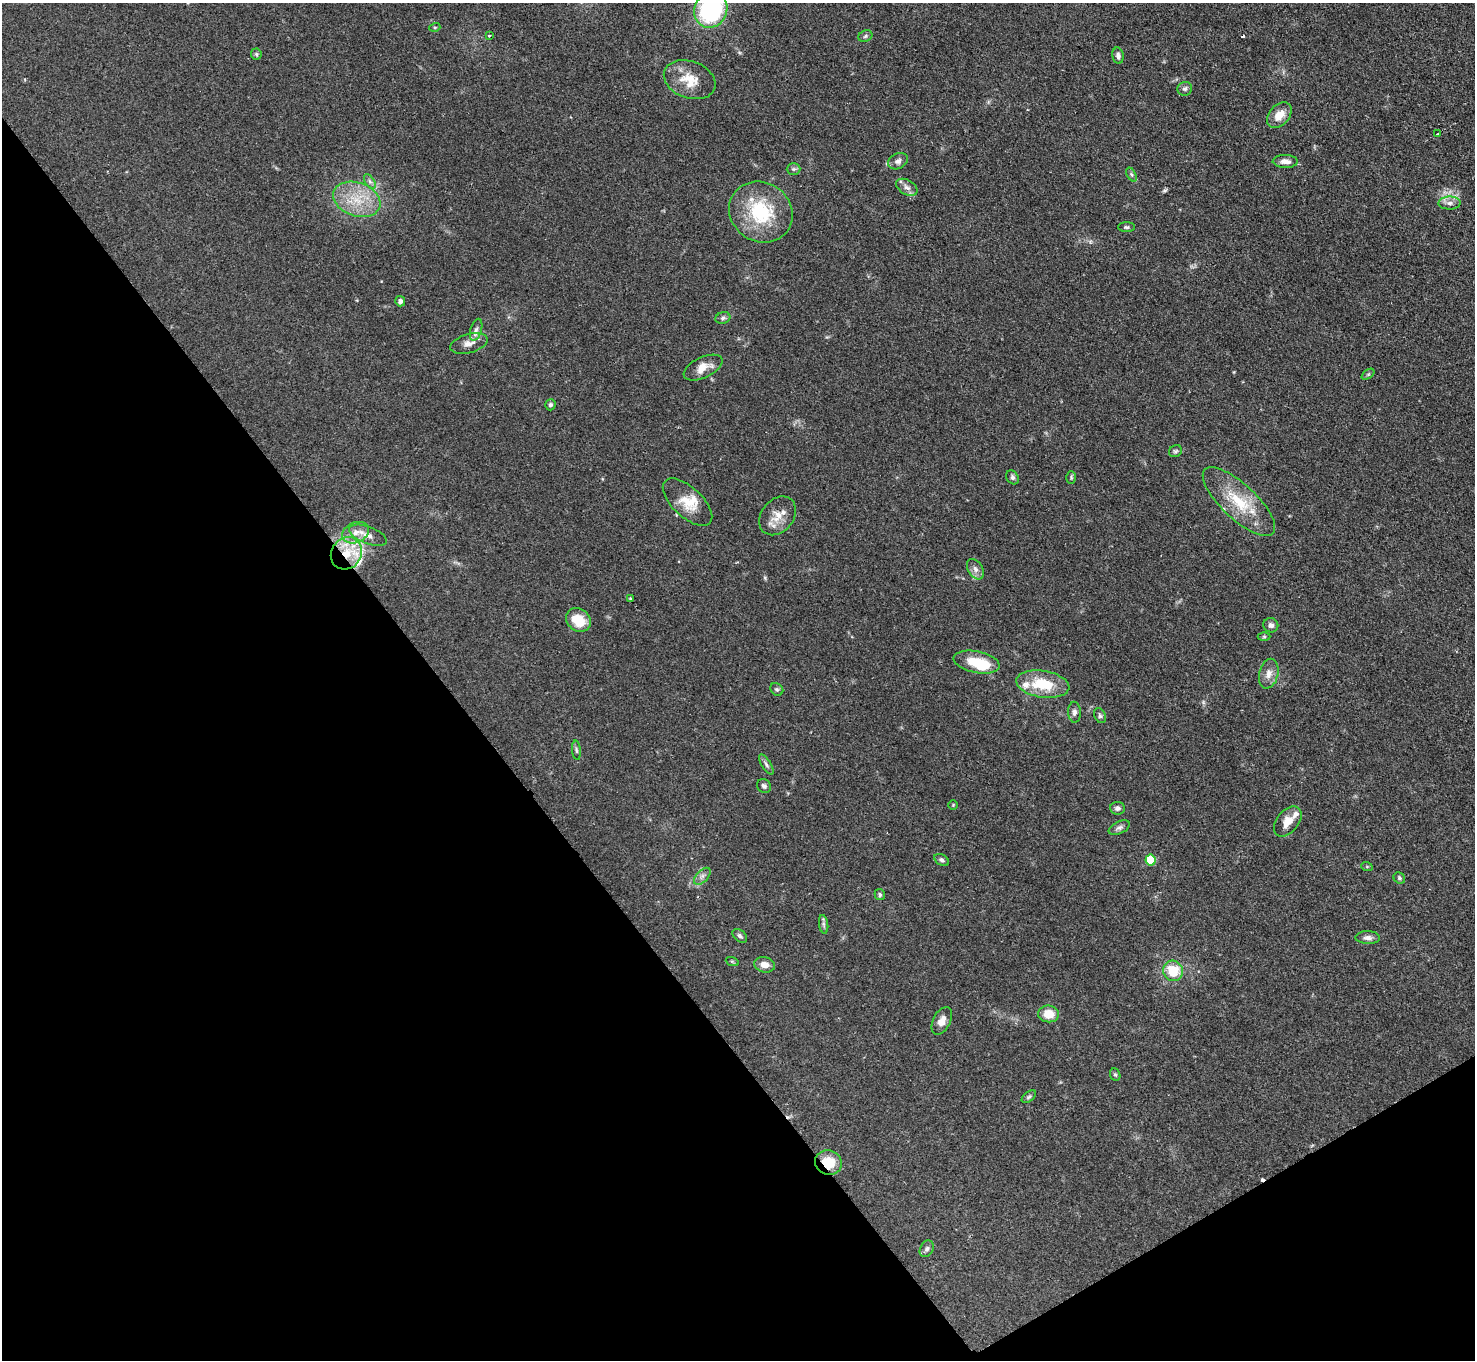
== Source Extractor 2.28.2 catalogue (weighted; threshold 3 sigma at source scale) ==
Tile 14 of 4 x 4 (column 2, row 4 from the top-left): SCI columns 1475-2947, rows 300-1657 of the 5895 x 5888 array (HDU 1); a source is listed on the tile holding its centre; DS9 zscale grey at full resolution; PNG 1477 x 1362 px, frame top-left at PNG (2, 3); each listed source drawn as its Kron ellipse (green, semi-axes under 4 px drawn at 4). Shown black and unused: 34% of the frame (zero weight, under 2 of 3 exposures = <1% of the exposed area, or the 3 px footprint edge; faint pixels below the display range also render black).
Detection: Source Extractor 2.28.2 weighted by HDU 2 'WHT'; one run over the whole footprint, this tile lists its part. Background 0.0825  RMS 0.0059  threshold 0.0266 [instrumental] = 3 sigma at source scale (4.5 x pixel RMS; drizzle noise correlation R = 1.50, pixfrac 1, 0.05/0.05 arcsec/px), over >= 5 px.
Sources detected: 82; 1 inside a brighter object's white glare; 2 cosmic-ray / hot-pixel residue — neither listed nor drawn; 7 inside a brighter listed object's ellipse — not listed separately; the other 72 listed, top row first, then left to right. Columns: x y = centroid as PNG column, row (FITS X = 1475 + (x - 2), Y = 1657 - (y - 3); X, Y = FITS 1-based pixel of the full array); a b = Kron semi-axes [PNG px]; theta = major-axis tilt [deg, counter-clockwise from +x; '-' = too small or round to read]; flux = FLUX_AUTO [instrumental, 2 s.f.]
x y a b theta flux
711 10 18 16 62 68
435 27 5 3 - 0.62
489 36 3 3 - 3.4
865 36 7 5 24 1.1
256 54 5 5 - 0.87
1118 56 8 5 -80 1.9
690 80 27 18 -20 14
1185 89 7 7 - 1.5
1279 115 15 10 48 8
1438 134 3 3 - 1.4
898 161 10 7 26 2.3
1285 161 12 6 -1 3.4
793 169 7 5 0 1.2
1131 174 7 4 -59 1.1
370 182 8 4 -58 1.5
907 187 11 7 -31 2.9
357 199 24 16 -19 18
1450 203 11 6 1 2.8
761 212 33 29 -33 37
1126 227 8 5 0 1.1
400 301 5 5 - 1.9
723 318 7 6 - 1.3
476 330 11 5 73 2.1
469 343 19 9 15 4.9
703 368 21 10 26 6.9
1368 374 7 4 37 0.88
550 405 5 5 - 1.3
1175 451 7 5 32 1.2
1012 477 7 5 -57 1.4
1071 478 6 5 - 0.86
687 502 31 15 -43 12
1239 502 47 17 -43 25
778 516 21 16 51 8.7
356 533 14 10 24 5.8
368 535 20 8 -21 5.3
346 553 17 15 51 15
975 569 11 7 -58 2.7
630 599 4 3 - 0.65
578 620 13 11 -38 13
1271 625 7 7 - 2
1264 637 6 4 0 0.75
977 662 23 11 -11 15
1269 674 15 9 77 5
1043 684 27 13 -9 21
777 689 7 5 -41 1.1
1074 712 10 6 -87 2.1
1100 716 8 5 -65 1.3
576 750 9 4 -84 1.1
766 764 11 4 -58 1.6
764 786 7 6 - 1.6
953 805 4 4 - 0.53
1117 808 7 6 - 1.8
1288 821 17 11 51 6.8
1119 828 11 6 25 1.9
942 860 8 5 -32 1.4
1150 860 5 5 - 24
1367 867 6 3 -19 0.57
702 876 10 5 45 2.2
1399 878 6 5 - 1
880 895 6 5 - 0.93
824 924 9 4 -81 1.5
740 936 8 5 -43 1.5
1368 938 12 6 -2 2.5
732 961 7 4 -19 0.69
764 965 10 7 -13 5
1173 971 10 10 - 16
1049 1014 10 8 -7 9.6
942 1021 15 8 62 4.6
1115 1075 6 5 - 0.9
1029 1097 8 5 37 1.1
828 1163 13 12 - 13
927 1249 9 6 62 1.7
Overlapping masked pixels (flux is a lower limit): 2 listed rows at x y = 346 553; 828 1163
Isophote crosses this tile's border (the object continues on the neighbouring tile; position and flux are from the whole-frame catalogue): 1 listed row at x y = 711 10